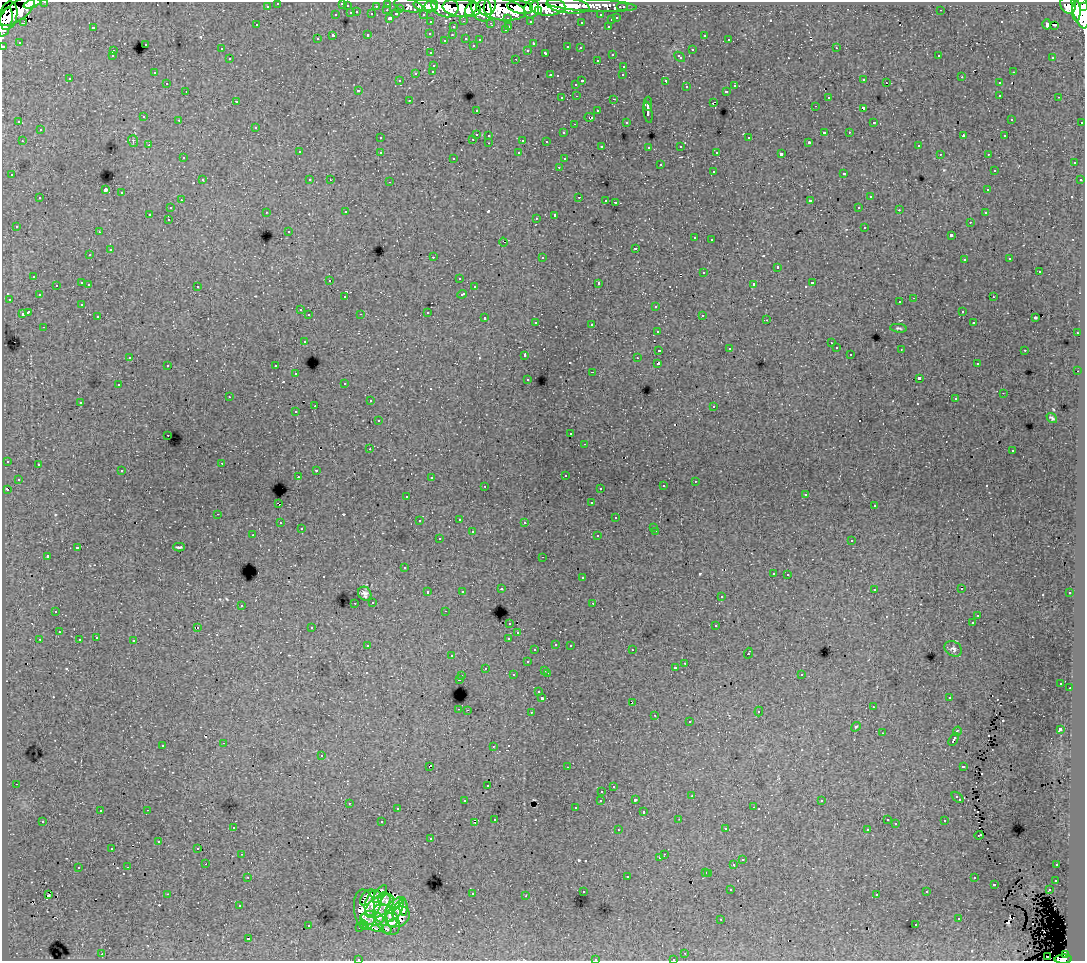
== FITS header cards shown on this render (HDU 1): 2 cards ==
NAXIS1  =                 1083
NAXIS2  =                  959

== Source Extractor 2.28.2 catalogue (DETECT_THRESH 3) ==
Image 1083 x 959 px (HDU 1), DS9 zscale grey, 1 PNG px = 1 image px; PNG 1087 x 963 px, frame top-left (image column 1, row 959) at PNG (2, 2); each listed source drawn as its Kron ellipse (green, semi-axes under 4 px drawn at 4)
Background 123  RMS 0.96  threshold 2.88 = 3 sigma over >= 5 px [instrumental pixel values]
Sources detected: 608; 1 with non-positive FLUX_AUTO (blend fragments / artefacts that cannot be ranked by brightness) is neither listed nor drawn; of the other 607, the 500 brightest by FLUX_AUTO listed and drawn (107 fainter detections omitted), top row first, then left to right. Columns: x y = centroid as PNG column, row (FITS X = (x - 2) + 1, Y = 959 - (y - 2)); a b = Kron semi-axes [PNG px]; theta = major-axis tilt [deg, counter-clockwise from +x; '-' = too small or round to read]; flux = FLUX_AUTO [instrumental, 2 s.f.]
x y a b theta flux
45 2 3 2 - 3400
32 3 9 4 20 47000
278 3 3 3 - 3000
342 3 3 3 - 1100
388 4 3 3 - 5300
408 5 15 6 -13 24000
425 5 11 6 -7 83000
592 5 45 6 -3 91000
1068 5 9 7 -60 100000
267 6 3 3 - 1700
347 6 3 3 - 830
376 6 3 2 - 1300
431 6 7 6 - 110000
445 6 14 10 -20 150000
490 6 9 6 76 83000
568 6 22 7 -7 150000
1084 6 4 3 - 78000
520 7 13 6 -10 250000
548 7 18 9 -1 300000
622 7 6 3 0 3700
400 8 3 3 - 1100
462 8 19 9 -7 340000
471 9 8 5 57 110000
481 9 13 9 -70 200000
501 9 24 10 -9 440000
531 9 10 7 70 160000
1080 9 19 8 -77 450000
387 10 3 2 - 330
941 10 3 2 - 130
17 11 20 9 37 290000
538 11 4 3 - 64000
1076 11 10 4 -89 180000
357 12 3 2 - 420
351 13 3 3 - 970
372 14 3 3 - 1300
396 14 4 3 - 990
423 14 3 2 - 2300
336 15 3 3 - 470
601 15 3 3 - 1700
8 16 14 8 78 260000
390 18 3 3 - 1500
508 18 3 3 - 1400
617 18 3 3 - 660
611 20 3 3 - 460
464 21 3 2 - 420
530 21 3 3 - 1400
5 22 15 6 76 240000
431 22 3 3 - 2400
581 22 3 3 - 130
23 23 3 3 - 170
491 23 3 3 - 99
1047 24 5 4 - 480
257 25 3 3 - 160
1054 25 3 2 - 100
509 26 3 2 - 470
608 26 3 2 - 420
93 27 3 3 - 980
453 27 3 3 - 480
505 30 3 2 - 230
430 33 3 3 - 250
368 35 3 3 - 650
452 35 3 2 - 250
704 35 3 3 - 330
333 36 4 3 - 1400
466 38 3 3 - 520
317 39 3 3 - 220
729 39 3 2 - 150
445 40 3 3 - 120
480 40 3 3 - 250
19 43 3 3 - 81
145 44 3 3 - 460
533 44 3 3 - 160
473 45 3 3 - 170
3 46 3 3 - 5600
568 47 3 3 - 460
580 48 3 3 - 240
836 48 3 2 - 310
221 49 3 3 - 240
528 50 3 3 - 300
692 50 3 3 - 480
113 51 3 3 - 300
431 53 3 3 - 320
546 53 4 3 - 590
612 54 3 3 - 350
939 55 3 2 - 120
112 56 3 3 - 290
680 57 6 3 -43 540
1053 57 3 3 - 160
230 59 3 3 - 340
516 59 3 2 - 720
597 60 3 3 - 280
434 65 3 3 - 380
624 66 3 3 - 400
433 71 3 3 - 260
154 72 3 2 - 140
1013 72 3 2 - 400
416 73 3 3 - 690
550 75 3 2 - 550
623 75 3 2 - 120
962 77 3 2 - 99
70 79 3 3 - 220
864 80 3 3 - 160
399 81 3 3 - 190
582 81 3 3 - 760
666 81 4 3 - 1300
167 83 3 2 - 200
886 83 3 2 - 270
999 83 3 3 - 350
576 84 3 3 - 360
735 86 3 3 - 360
686 87 3 3 - 370
358 90 3 3 - 170
186 91 3 2 - 140
726 91 3 3 - 540
1000 95 3 3 - 430
577 96 3 2 - 320
828 97 3 3 - 260
1059 97 3 2 - 160
562 98 3 3 - 270
614 99 3 2 - 570
409 100 3 3 - 230
236 101 3 3 - 180
713 102 4 2 - 550
648 104 7 2 89 2900
815 106 3 2 - 140
863 108 3 3 - 910
476 110 3 3 - 260
598 111 3 3 - 380
648 112 11 4 -81 3100
144 117 3 3 - 280
590 117 5 3 - 200
1011 119 3 3 - 160
179 120 3 2 - 240
19 122 3 3 - 170
626 122 3 3 - 200
1082 122 3 3 - 840
874 123 3 2 - 95
574 124 3 2 - 120
256 127 3 3 - 360
40 130 3 3 - 430
824 132 3 3 - 990
849 132 3 2 - 290
563 133 3 3 - 200
476 134 3 3 - 1000
489 135 3 3 - 220
963 136 4 3 - 650
1005 136 3 3 - 160
380 138 3 3 - 320
749 138 3 3 - 460
473 139 3 2 - 360
523 140 3 3 - 1100
22 141 3 2 - 360
133 141 6 5 - 110
546 141 3 3 - 140
809 142 3 3 - 110
489 143 3 2 - 320
149 145 3 2 - 270
602 146 3 3 - 110
681 146 3 3 - 370
918 146 3 3 - 240
649 147 3 3 - 190
299 152 3 3 - 320
380 152 3 3 - 370
717 152 4 3 - 230
519 153 3 3 - 320
781 154 4 3 - 2300
940 154 3 2 - 100
988 154 3 2 - 310
183 158 3 3 - 220
454 158 3 3 - 260
564 159 3 3 - 180
1074 163 3 3 - 240
660 165 3 3 - 630
559 167 3 2 - 220
994 170 3 3 - 160
713 171 3 3 - 400
844 173 3 3 - 580
12 175 3 3 - 330
202 180 3 3 - 380
310 180 3 3 - 190
330 180 3 2 - 99
1080 180 3 3 - 280
390 182 3 2 - 440
105 190 4 3 - 10000
988 190 3 3 - 270
122 193 3 3 - 500
579 197 3 2 - 430
870 197 3 3 - 480
40 198 3 3 - 450
181 200 3 2 - 340
606 200 3 2 - 210
810 201 3 3 - 1400
615 202 3 3 - 660
859 207 3 3 - 280
170 208 3 3 - 400
899 210 3 2 - 170
266 212 3 2 - 260
346 212 3 2 - 270
985 213 3 2 - 230
150 214 3 3 - 1400
555 215 4 3 - 2100
536 218 3 2 - 120
168 219 3 2 - 260
970 222 3 2 - 170
16 226 3 3 - 240
865 227 3 3 - 550
289 231 3 3 - 180
99 232 3 2 - 220
951 235 3 3 - 1900
695 238 3 3 - 320
711 239 3 3 - 260
503 242 4 2 - 87
636 248 3 3 - 870
110 250 3 3 - 790
90 255 3 3 - 210
433 257 3 2 - 960
542 257 3 3 - 500
1010 259 3 3 - 240
964 260 3 3 - 240
777 267 3 3 - 840
704 272 3 3 - 600
1039 272 3 3 - 770
34 276 3 3 - 340
459 278 3 3 - 200
330 280 3 2 - 160
82 283 3 3 - 820
599 283 3 3 - 2300
812 283 3 3 - 700
89 284 3 2 - 390
754 284 4 3 - 2500
56 285 3 2 - 270
197 286 3 3 - 390
474 287 3 3 - 320
462 294 5 3 - 680
39 295 3 3 - 310
345 297 3 3 - 200
993 297 3 2 - 310
914 298 3 2 - 530
9 299 3 2 - 260
900 302 3 3 - 260
82 304 3 3 - 150
656 306 3 3 - 400
300 310 3 3 - 230
962 311 3 3 - 250
28 312 4 3 - 1800
428 312 3 3 - 490
22 314 4 3 - 910
361 314 3 2 - 120
309 315 3 3 - 440
702 315 3 3 - 340
98 317 3 2 - 240
1035 317 3 3 - 130
485 318 3 3 - 620
767 320 3 2 - 130
536 322 3 3 - 340
973 323 3 2 - 89
592 324 3 3 - 1100
44 327 3 2 - 220
898 328 8 4 -5 130
657 331 3 3 - 320
1077 333 3 2 - 410
304 341 3 3 - 420
831 343 3 2 - 110
836 348 3 3 - 310
729 349 3 3 - 95
901 349 3 2 - 86
659 350 4 3 - 1200
1025 350 3 3 - 460
850 354 3 3 - 290
525 355 4 3 - 450
130 357 3 2 - 99
637 358 3 2 - 89
658 363 4 3 - 2200
977 364 3 2 - 220
168 365 3 3 - 370
276 366 3 3 - 560
1078 371 2 2 - 330
593 372 3 2 - 530
296 374 3 2 - 270
919 378 4 3 - 2900
528 379 3 3 - 200
345 383 3 3 - 200
118 385 3 3 - 400
1003 393 2 2 - 130
229 397 3 2 - 120
955 399 3 3 - 150
370 401 3 2 - 400
80 402 3 3 - 260
315 406 2 2 - 690
714 406 3 2 - 220
296 412 3 3 - 240
1052 418 6 3 -38 130
378 421 3 3 - 180
571 434 3 3 - 220
168 435 3 2 - 230
585 444 3 2 - 170
370 449 3 2 - 200
1012 451 3 3 - 210
7 461 3 3 - 310
222 463 3 2 - 290
38 464 3 3 - 160
316 470 3 2 - 520
122 471 3 3 - 280
565 475 3 3 - 230
298 477 3 2 - 200
431 477 3 3 - 130
18 479 3 3 - 150
695 481 3 2 - 240
485 486 3 2 - 320
663 486 3 3 - 350
600 488 3 2 - 180
7 489 4 3 - 640
806 494 3 3 - 150
407 496 3 3 - 160
278 503 4 2 - 870
591 503 3 3 - 240
874 506 3 3 - 200
218 514 3 2 - 310
616 518 3 3 - 320
459 519 3 2 - 340
419 521 3 3 - 160
525 522 3 3 - 230
280 523 3 3 - 330
654 527 3 3 - 130
301 529 3 2 - 100
656 531 3 2 - 440
472 532 3 3 - 650
253 535 3 2 - 210
598 536 3 3 - 240
439 539 3 3 - 410
852 540 3 3 - 340
179 547 6 3 -1 140
77 548 4 3 - 910
47 556 3 3 - 1700
543 557 3 2 - 150
404 568 3 3 - 200
773 573 3 3 - 300
788 574 3 2 - 320
582 578 3 3 - 480
501 589 3 3 - 240
874 589 3 3 - 330
961 589 3 2 - 150
462 591 4 3 - 330
428 592 3 3 - 510
1070 593 3 3 - 370
365 594 7 6 - 300
721 597 3 3 - 250
373 602 3 3 - 310
355 603 3 2 - 250
593 603 3 2 - 140
241 605 3 3 - 410
56 611 3 3 - 360
445 611 3 2 - 310
978 615 3 2 - 100
510 623 3 3 - 440
972 623 3 3 - 210
716 626 3 3 - 1700
197 627 3 2 - 300
312 627 3 3 - 360
59 632 3 2 - 320
518 633 3 3 - 350
96 638 3 3 - 390
509 638 3 3 - 530
40 639 3 3 - 81
79 640 3 3 - 720
134 641 3 3 - 940
556 644 3 3 - 320
570 645 3 3 - 380
368 646 4 3 - 530
953 649 9 7 -34 220
535 650 3 3 - 220
632 650 3 2 - 270
748 653 5 3 - 770
452 656 3 2 - 190
527 662 3 3 - 390
685 663 3 2 - 260
485 668 3 3 - 280
676 668 3 3 - 220
545 670 3 2 - 500
547 673 3 2 - 550
801 674 3 3 - 380
513 675 3 3 - 340
462 676 3 2 - 270
459 679 3 3 - 640
1061 683 3 3 - 120
1070 688 2 2 - 330
539 692 3 3 - 250
542 698 3 3 - 2200
949 698 3 3 - 190
632 702 3 2 - 180
873 707 3 2 - 200
459 709 3 2 - 510
467 710 3 2 - 270
531 712 3 3 - 410
759 712 5 4 - 100
655 715 3 2 - 200
689 722 3 3 - 440
856 727 5 3 - 83
1060 729 4 3 - 2900
957 731 5 3 - 1200
882 733 3 2 - 93
954 739 7 3 59 1300
224 743 3 2 - 330
163 745 3 3 - 220
493 746 3 2 - 120
321 756 3 3 - 630
430 766 4 3 - 1500
963 766 4 3 - 900
567 767 3 2 - 81
16 784 3 2 - 190
488 786 3 3 - 1200
613 787 3 3 - 250
602 791 3 2 - 230
692 796 3 2 - 170
957 797 7 3 -42 780
601 800 3 3 - 320
635 800 3 3 - 120
465 801 3 3 - 290
822 801 3 3 - 220
349 803 3 2 - 400
754 807 3 2 - 270
576 808 3 3 - 160
397 809 3 3 - 190
147 810 3 2 - 460
100 811 3 3 - 230
644 812 3 3 - 490
495 819 3 3 - 210
679 819 3 2 - 81
887 820 3 3 - 200
43 821 3 3 - 240
945 821 3 3 - 360
382 822 3 3 - 1700
475 822 3 2 - 92
896 824 3 3 - 120
233 827 3 3 - 220
726 828 3 3 - 170
867 829 3 2 - 150
618 830 3 2 - 210
979 835 4 2 - 130
431 839 3 3 - 290
159 842 3 3 - 200
198 848 3 2 - 110
112 849 3 2 - 95
242 854 3 2 - 220
664 854 2 2 - 250
660 858 3 3 - 200
742 860 3 3 - 380
206 864 2 2 - 180
734 864 3 3 - 1100
1057 865 3 3 - 270
128 867 3 2 - 280
78 868 3 3 - 510
706 872 3 3 - 430
709 873 3 3 - 550
627 876 3 3 - 700
248 877 3 2 - 220
974 878 3 3 - 410
1056 880 3 3 - 280
994 884 3 3 - 770
731 890 3 2 - 170
1049 890 3 3 - 450
583 891 3 3 - 210
927 892 3 3 - 230
167 894 3 2 - 940
380 894 10 4 55 610
472 894 3 3 - 420
877 894 3 3 - 230
48 895 3 2 - 260
526 896 3 2 - 170
368 897 9 5 49 530
384 899 7 6 - 860
373 903 14 8 75 1600
239 906 3 3 - 180
379 906 16 9 35 1800
394 906 11 4 44 940
403 907 9 4 -86 780
398 909 10 4 68 970
365 910 20 10 -83 2500
390 914 8 4 -87 730
397 917 13 10 25 1300
372 918 11 7 -9 1300
721 919 3 3 - 94
959 919 3 3 - 600
386 920 17 11 -56 2200
371 923 13 6 -35 270
393 923 5 4 - 230
308 925 3 3 - 370
364 925 5 2 - 240
916 925 3 3 - 330
360 927 3 3 - 220
387 929 4 3 - 150
248 939 3 3 - 1500
685 953 3 2 - 220
102 954 3 2 - 550
1065 955 4 4 - 48000
1047 956 2 2 - 340
358 959 3 2 - 160
595 959 3 3 - 660
673 959 3 2 - 170
1063 959 9 4 2 88000
At the frame edge (FLAGS 8, measured only in part): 11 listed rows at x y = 45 2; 32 3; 278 3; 342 3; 1084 6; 5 22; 3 46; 358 959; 595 959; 673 959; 1063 959
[107 fainter detections neither listed nor drawn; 1 non-positive-flux detection neither listed nor drawn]